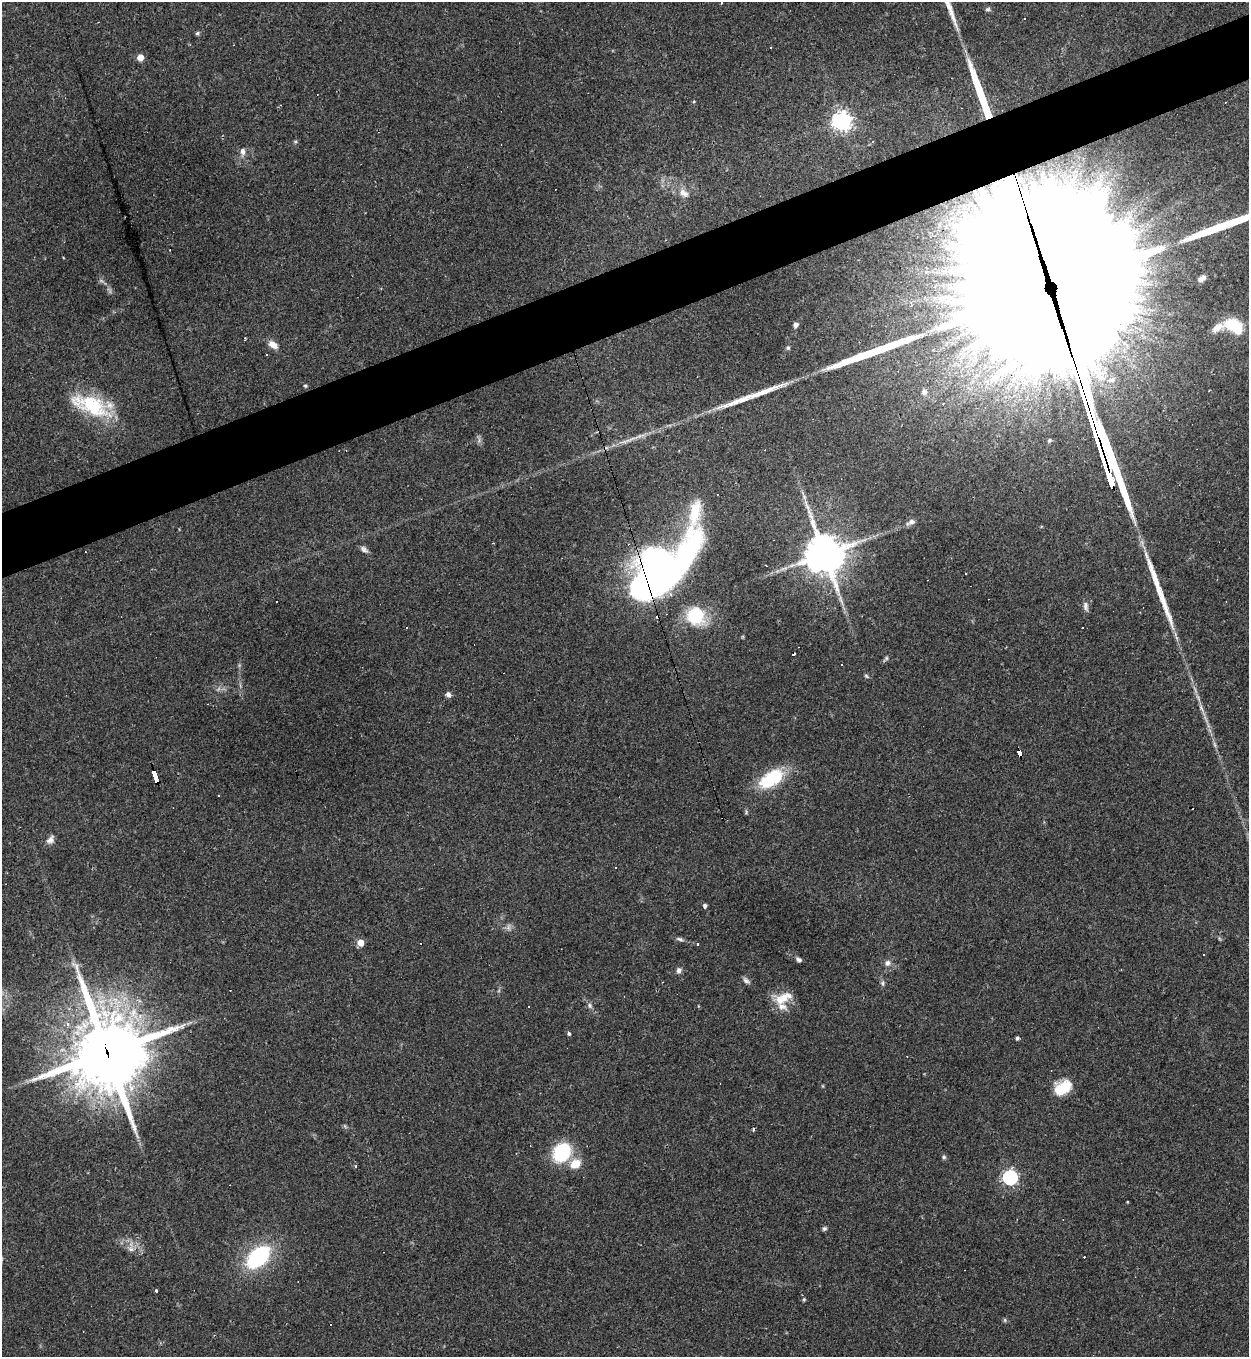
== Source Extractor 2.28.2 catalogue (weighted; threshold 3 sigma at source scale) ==
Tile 10 of 4 x 4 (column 2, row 3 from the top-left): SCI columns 1394-2640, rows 1356-2710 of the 5405 x 5420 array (HDU 1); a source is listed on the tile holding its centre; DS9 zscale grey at full resolution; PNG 1251 x 1359 px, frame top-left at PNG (2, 2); no overlay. Shown black and unused: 5% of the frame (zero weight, under 2 of 3 exposures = <1% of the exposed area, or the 3 px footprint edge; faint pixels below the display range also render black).
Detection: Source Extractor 2.28.2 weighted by HDU 2 'WHT'; one run over the whole footprint, this tile lists its part. Background 0.0432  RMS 0.005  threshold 0.0227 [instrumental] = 3 sigma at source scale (4.5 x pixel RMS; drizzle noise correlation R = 1.50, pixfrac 1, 0.05/0.05 arcsec/px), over >= 5 px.
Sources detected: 105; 1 too faint to see at this stretch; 1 rendered entirely black (masked); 6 inside a brighter object's white glare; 16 cosmic-ray / hot-pixel residue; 7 long thin detections or spike segments (spike, bleed or trail) — not listed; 3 inside a brighter listed object's ellipse — not listed separately; the other 71 listed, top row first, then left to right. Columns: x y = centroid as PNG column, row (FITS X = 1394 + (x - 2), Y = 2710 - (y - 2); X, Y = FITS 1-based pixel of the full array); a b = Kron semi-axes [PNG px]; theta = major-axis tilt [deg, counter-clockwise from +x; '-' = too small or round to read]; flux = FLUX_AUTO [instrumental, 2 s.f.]
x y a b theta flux
721 2 3 2 - 0.59
988 9 7 5 15 0.99
1025 18 3 3 - 0.98
197 33 6 4 28 0.86
140 57 5 4 - 6.8
694 101 4 4 - 0.55
842 121 7 7 - 270
295 141 5 4 - 0.66
873 141 4 3 - 0.49
243 151 11 7 89 2.4
684 193 15 9 -30 4.4
1201 279 10 6 32 2.2
1045 291 80 76 -51 36000
796 325 6 5 - 1.8
1233 325 10 8 -5 25
1217 328 22 9 32 5
273 345 13 7 -35 3.9
788 348 5 5 - 0.75
267 355 3 2 - 0.47
1112 380 11 7 11 3.2
305 386 5 4 - 0.64
924 392 8 7 - 2.1
92 405 53 21 -19 33
629 440 19 3 24 3
695 512 130 29 89 54
911 522 13 6 26 2.2
364 549 11 6 -34 1.7
85 552 2 2 - 0.32
824 554 13 12 - 1300
662 582 46 16 30 130
276 602 3 2 - 0.57
1086 606 14 6 -81 2
406 628 3 3 - 1.5
1083 628 3 2 - 0.55
886 659 10 4 49 0.94
842 665 2 2 - 0.46
866 676 6 4 -45 0.71
448 694 7 7 - 1.6
1019 753 6 4 -64 41
155 777 12 3 -72 93
771 779 29 15 34 28
219 796 3 3 - 6.7
50 840 12 7 51 2.5
615 867 3 2 - 0.42
705 906 5 4 - 1.2
680 939 10 5 -14 1.3
360 943 5 5 - 7.5
697 944 4 3 - 0.64
1204 955 2 2 - 0.48
799 959 8 5 -28 1.3
887 963 8 7 - 2
679 970 7 6 - 1.8
746 981 10 6 -39 1.6
882 983 7 5 -74 1
783 998 26 12 22 9.4
590 1005 8 6 -74 1.4
569 1033 4 4 - 1.3
1017 1038 4 4 - 0.96
107 1053 28 26 -76 3500
1063 1088 19 13 32 13
562 1152 16 13 52 37
944 1157 6 5 - 0.88
575 1164 11 9 27 8.7
1010 1177 6 6 - 120
1127 1202 3 2 - 0.36
824 1229 6 5 - 0.96
131 1249 9 6 -1 2.1
258 1257 22 14 43 53
156 1291 3 3 - 1.2
804 1300 5 4 - 0.59
1005 1320 6 5 - 0.72
Overlapping masked pixels (flux is a lower limit): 5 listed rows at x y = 1045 291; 662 582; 1019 753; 155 777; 107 1053
Isophote crosses this tile's border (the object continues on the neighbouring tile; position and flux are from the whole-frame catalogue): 1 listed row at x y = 721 2